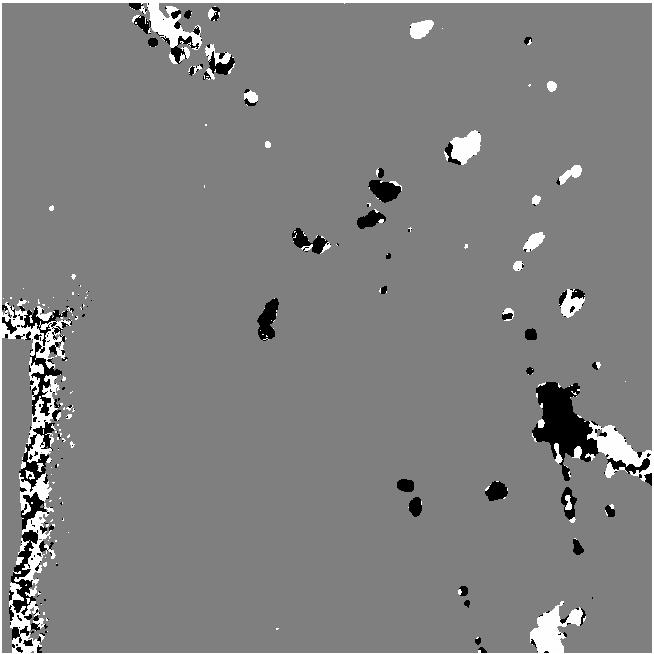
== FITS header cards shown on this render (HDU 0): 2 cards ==
NAXIS1  =                  650
NAXIS2  =                  650

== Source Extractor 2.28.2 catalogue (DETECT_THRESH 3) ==
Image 650 x 650 px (HDU 0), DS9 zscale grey, 1 PNG px = 1 image px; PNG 654 x 654 px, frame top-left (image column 1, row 650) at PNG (2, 3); no overlay
Background 249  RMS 0.0055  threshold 0.0164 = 3 sigma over >= 5 px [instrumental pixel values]
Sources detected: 270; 48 with non-positive FLUX_AUTO (blend fragments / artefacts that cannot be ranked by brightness) are not listed; the other 222 listed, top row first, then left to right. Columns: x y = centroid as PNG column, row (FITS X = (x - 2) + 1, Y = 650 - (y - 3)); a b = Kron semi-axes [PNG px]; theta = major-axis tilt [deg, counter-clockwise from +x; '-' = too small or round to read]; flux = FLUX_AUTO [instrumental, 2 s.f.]
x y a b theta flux
344 3 2 2 - 8.6
147 5 4 2 - 1800
156 6 8 8 - 490
214 6 3 2 - 240
130 7 3 2 - 820
167 7 6 5 - 1800
209 11 7 5 -73 460
191 12 3 2 - 150
219 13 3 3 - 7700
151 15 12 5 -87 330
160 15 9 7 22 500
138 16 5 3 - 15000
180 17 5 3 - 250
209 18 3 2 - 360
145 19 3 2 - 5.7
214 21 3 2 - 90
411 25 13 9 88 1000
195 26 3 2 - 1500
442 28 2 2 - 8.6
427 29 18 7 70 1500
419 34 20 9 73 1800
162 39 3 2 - 51
182 43 2 2 - 2000
213 44 5 3 - 160
150 46 2 2 - 300
155 46 2 2 - 53
195 48 3 2 - 440
205 52 5 4 - 660
186 53 6 5 - 2800
169 55 5 3 - 96
207 55 4 3 - 320
216 55 25 7 -41 130
227 56 10 5 59 41
233 57 2 2 - 27
183 58 5 2 - 660
173 62 8 4 -62 59
233 66 5 2 - 0.73
195 67 5 3 - 1600
194 71 3 2 - 12000
230 71 6 3 56 6
189 73 4 2 - 1200
212 78 7 6 - 1400
548 83 6 3 51 48
529 85 4 3 - 110
553 86 10 7 45 260
245 95 5 3 - 8.5
253 95 11 8 -51 290
246 104 2 2 - 55
205 125 3 3 - 900
473 132 9 7 61 170
479 137 8 4 -86 80
454 138 11 5 74 100
464 139 17 12 53 420
268 144 7 5 -66 180
478 148 11 8 -83 290
445 154 8 3 -69 31
469 154 19 14 25 490
377 171 5 3 - 3800
567 175 26 9 30 4000
391 181 4 3 - 220
396 183 10 3 -39 96
204 186 4 2 - 680
368 188 2 2 - 0.91
377 198 3 2 - 110
536 199 9 7 24 590
369 204 5 3 - 3.1
51 208 6 5 - 3900
376 210 4 2 - 1
381 221 4 4 - 11
410 227 3 3 - 31
294 231 2 2 - 160
316 236 4 2 - 180
295 237 3 2 - 810
541 237 18 9 52 1100
323 238 7 3 -45 500
308 240 2 2 - 76
526 243 15 8 48 1100
336 245 3 2 - 60
466 246 5 4 - 3000
327 247 8 4 38 630
306 250 6 3 20 1100
513 265 6 4 52 300
522 267 12 3 -50 410
73 276 6 5 - 1400
80 286 3 2 - 70
23 288 2 2 - 6.3
379 290 4 2 - 13
86 291 3 2 - 22
564 291 2 2 - 71
386 292 2 2 - 2.5
73 293 4 3 - 120
78 294 2 2 - 31
561 294 2 2 - 74
87 295 5 3 - 49
53 297 2 2 - 4.1
3 298 2 2 - 6.8
11 298 3 3 - 70
38 300 6 3 -78 220
583 300 9 4 41 550
28 302 3 2 - 2200
83 304 3 2 - 890
48 307 2 2 - 7.3
80 308 4 2 - 9.4
509 310 8 6 -17 68
578 310 3 3 - 390
53 311 3 2 - 1400
564 312 14 10 1 530
41 313 10 7 -59 4200
276 314 4 2 - 250
24 317 4 3 - 2800
52 317 2 2 - 79
77 317 4 3 - 2400
18 318 6 5 - 34000
54 321 3 2 - 4400
274 321 2 2 - 180
40 323 3 2 - 1300
36 324 4 3 - 5200
49 326 3 2 - 300
273 328 2 2 - 43
72 332 3 3 - 15
8 333 16 6 -54 760
41 333 3 2 - 3100
31 334 9 4 52 1300
23 337 3 2 - 310
8 338 3 3 - 1500
268 339 3 2 - 230
32 347 9 3 85 4900
30 360 8 3 87 99
30 373 4 3 - 4000
528 374 2 2 - 150
55 377 8 5 27 3300
34 379 10 5 89 5700
63 379 5 4 - 78
625 381 2 2 - 240
539 385 6 3 31 140
559 385 4 2 - 4.5
578 390 3 2 - 340
71 392 4 3 - 9.5
575 394 3 2 - 41
536 395 4 2 - 6.6
33 398 3 3 - 4400
42 402 5 3 - 50000
61 404 4 3 - 74
72 406 3 2 - 150
541 406 4 2 - 9.5
64 408 3 3 - 290
74 411 3 2 - 0.45
579 415 4 2 - 150
59 416 6 3 66 130
70 416 7 5 76 87
36 417 10 9 - 4200
540 422 7 5 87 79
596 426 5 3 - 1900
63 438 6 6 - 1200
534 440 6 2 -61 67
72 445 7 4 -79 280
556 447 7 4 -81 2.8
576 455 10 5 64 150
587 455 3 2 - 0.9
592 459 5 3 - 41
558 460 7 5 67 50
58 465 3 2 - 510
623 468 3 3 - 49000
608 470 16 6 90 1200
29 472 5 3 - 210
636 473 8 5 28 38
51 474 2 2 - 12
643 477 6 3 -82 4.6
31 478 4 2 - 310
41 480 12 7 28 540
497 480 3 2 - 2.7
53 482 7 5 -6 24
487 487 6 2 50 8.5
507 489 3 2 - 1500
23 494 14 5 87 8200
44 496 17 8 -72 8000
59 498 3 3 - 180
505 498 3 2 - 0.94
50 501 3 3 - 41
421 501 3 2 - 60
63 503 3 2 - 11
612 505 5 3 - 45
23 513 4 3 - 35000
605 513 5 2 - 1.9
63 520 3 2 - 100
34 521 15 5 49 2200
572 521 5 4 - 98
53 524 3 3 - 2500
68 532 2 2 - 1.2
575 538 3 2 - 3
56 540 3 3 - 45
23 546 9 4 50 1100
45 546 3 3 - 4400
49 550 4 3 - 11000
56 563 2 2 - 25
28 565 22 13 10 4800
19 572 3 2 - 5.7
15 573 2 2 - 0.092
16 585 10 4 -11 8400
459 592 4 3 - 45
21 599 9 3 -38 7400
41 605 2 2 - 93
32 610 13 9 -78 2700
557 610 21 8 70 940
574 611 8 5 58 830
44 613 4 3 - 100
542 617 23 7 58 1100
41 619 5 4 - 89
584 619 3 3 - 5700
576 622 11 10 - 690
22 626 11 5 4 3000
277 629 4 3 - 7.7
552 629 22 15 -3 1900
48 631 3 2 - 0.83
23 634 4 3 - 2300
42 636 7 3 -51 55
477 637 3 2 - 2.9
38 642 9 4 -40 1500
561 643 20 7 -88 670
34 648 7 5 -82 400
13 649 5 3 - 25
479 651 3 3 - 2900
At the frame edge (FLAGS 8, measured only in part): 8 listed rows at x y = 344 3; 147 5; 156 6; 3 298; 561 643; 34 648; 13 649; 479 651
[48 non-positive-flux detections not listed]